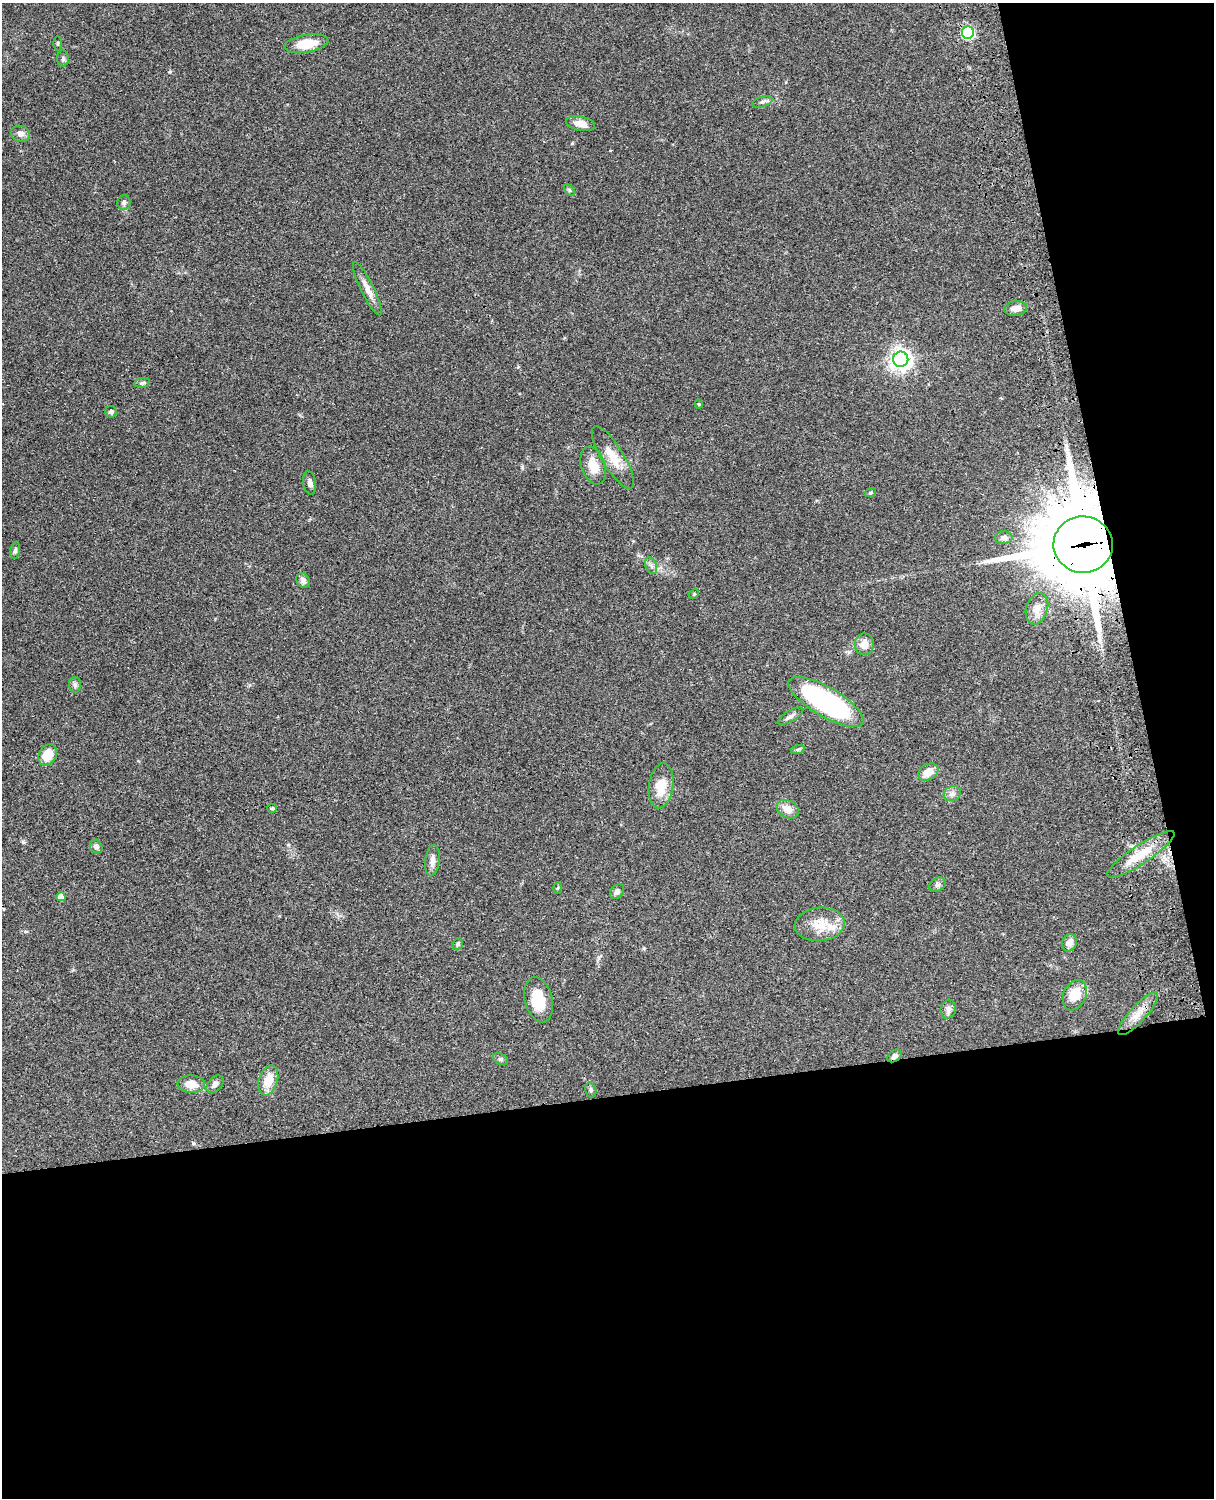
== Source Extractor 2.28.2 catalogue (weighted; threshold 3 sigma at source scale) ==
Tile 12 of 4 x 3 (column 4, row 3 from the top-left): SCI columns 3758-4969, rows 278-1773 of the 5088 x 4928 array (HDU 1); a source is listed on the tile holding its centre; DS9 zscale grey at full resolution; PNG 1216 x 1500 px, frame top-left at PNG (2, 3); each listed source drawn as its Kron ellipse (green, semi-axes under 4 px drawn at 4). Shown black and unused: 33% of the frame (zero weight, under 3 of 4 exposures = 6% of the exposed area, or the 3 px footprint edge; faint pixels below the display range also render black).
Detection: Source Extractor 2.28.2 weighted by HDU 2 'WHT'; one run over the whole footprint, this tile lists its part. Background 0.098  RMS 0.0063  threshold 0.0283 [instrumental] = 3 sigma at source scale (4.5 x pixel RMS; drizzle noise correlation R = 1.50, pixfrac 1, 0.05/0.05 arcsec/px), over >= 5 px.
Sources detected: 58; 1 inside a brighter listed object's ellipse — not listed separately; the other 57 listed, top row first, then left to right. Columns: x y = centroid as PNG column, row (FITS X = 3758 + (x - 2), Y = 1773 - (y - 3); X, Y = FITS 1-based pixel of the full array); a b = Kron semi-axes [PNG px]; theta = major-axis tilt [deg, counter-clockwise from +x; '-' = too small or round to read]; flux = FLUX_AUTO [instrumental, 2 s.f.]
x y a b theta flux
968 32 6 6 - 79
58 43 7 3 89 0.7
306 44 22 9 9 14
63 59 8 6 88 1.5
762 102 10 5 18 1.6
580 124 15 7 -11 5.8
21 134 10 8 -16 3
570 190 7 4 -45 1
124 202 7 7 - 1.9
367 289 29 6 -64 5.6
1015 308 11 7 4 4.7
901 359 8 7 - 400
142 383 8 5 9 1.2
699 404 4 4 - 0.72
111 412 6 5 - 1.8
613 457 36 11 -58 12
593 465 19 11 -72 10
310 483 12 6 -81 2.2
870 493 6 4 18 0.82
1004 538 9 6 1 2.3
1083 545 29 28 - 8100
15 551 8 4 80 1.5
651 566 9 5 -69 1.9
303 581 8 6 -60 2.4
694 594 5 4 - 0.61
1037 609 16 10 72 6.7
864 644 11 9 83 5.6
75 685 7 6 - 1.7
826 702 43 14 -30 110
791 716 14 5 30 2.2
798 749 7 4 19 1
48 755 11 8 60 12
928 772 11 8 30 7.7
661 786 23 12 82 13
952 794 9 7 26 2.6
272 808 5 4 - 0.8
788 809 11 8 -28 6
96 846 7 6 - 2.5
1141 854 40 9 33 17
432 861 15 7 83 4
937 885 9 6 32 1.6
558 888 5 3 - 0.67
617 892 8 6 46 2
61 897 4 4 - 4.9
820 924 25 17 5 14
1069 943 9 7 69 4.2
458 944 6 5 - 0.88
1075 995 16 11 65 12
539 1000 23 14 -76 18
948 1009 9 7 74 2.4
1138 1014 28 8 47 7.9
894 1056 8 5 35 2.2
500 1059 8 5 -27 1.4
268 1080 15 9 72 11
191 1084 14 9 -3 7
215 1084 10 6 47 2.3
591 1090 8 5 -74 1.3
Overlapping masked pixels (flux is a lower limit): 3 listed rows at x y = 968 32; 1083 545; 894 1056
Unlisted compact peaks at least as high as the median listed source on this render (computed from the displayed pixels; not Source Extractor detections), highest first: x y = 23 842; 170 72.